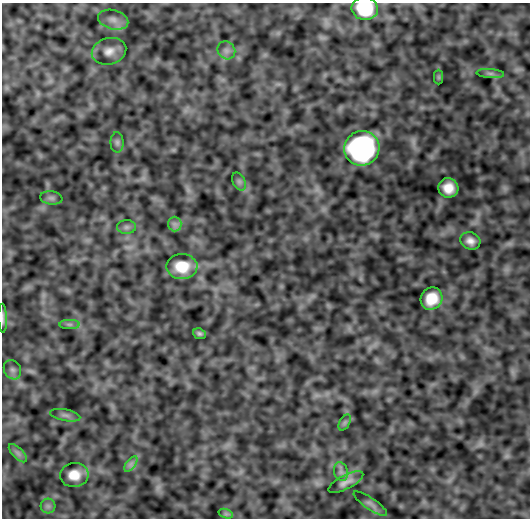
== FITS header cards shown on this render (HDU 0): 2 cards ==
NAXIS1  =                  528
NAXIS2  =                  516

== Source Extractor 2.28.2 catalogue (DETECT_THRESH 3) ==
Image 528 x 516 px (HDU 0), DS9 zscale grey, 1 PNG px = 1 image px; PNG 532 x 520 px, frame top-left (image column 1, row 516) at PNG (2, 3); each listed source drawn as its Kron ellipse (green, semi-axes under 4 px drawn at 4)
Background 4080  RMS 120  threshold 367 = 3 sigma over >= 5 px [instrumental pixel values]
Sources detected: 30; all 30 listed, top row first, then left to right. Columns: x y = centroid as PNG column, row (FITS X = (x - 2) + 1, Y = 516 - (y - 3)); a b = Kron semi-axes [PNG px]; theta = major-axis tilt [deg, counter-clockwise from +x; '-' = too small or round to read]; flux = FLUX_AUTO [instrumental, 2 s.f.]
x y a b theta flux
365 8 13 11 -10 3.9e+05
113 20 15 9 -15 7.0e+04
226 50 9 8 - 3.9e+04
109 51 17 13 15 8.8e+04
490 74 14 4 -3 2.9e+04
439 77 7 4 -90 1.3e+04
117 142 10 6 -90 2.6e+04
362 148 18 17 - 1.9e+06
239 181 9 6 -63 2.5e+04
448 188 10 9 - 1.1e+05
51 198 11 6 -7 3.0e+04
175 224 7 7 - 3.1e+04
126 227 9 7 1 3.0e+04
470 241 10 8 -25 5.6e+04
182 266 15 12 -1 2.1e+05
431 299 11 10 - 1.8e+05
3 318 14 3 -88 2.3e+04
69 324 10 4 0 2.4e+04
199 334 7 5 -20 1.8e+04
12 370 10 8 -60 3.5e+04
65 415 15 5 -11 3.5e+04
345 422 9 5 59 2.1e+04
18 453 12 5 -45 3.1e+04
131 464 9 4 53 2.8e+04
341 472 9 7 -75 3.6e+04
74 475 14 12 6 1.4e+05
346 482 19 7 27 6.1e+04
370 504 20 6 -34 3.7e+04
48 506 7 7 - 2.9e+04
226 514 7 4 -18 1.7e+04
At the frame edge (FLAGS 8, measured only in part): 2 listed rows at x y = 365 8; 3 318